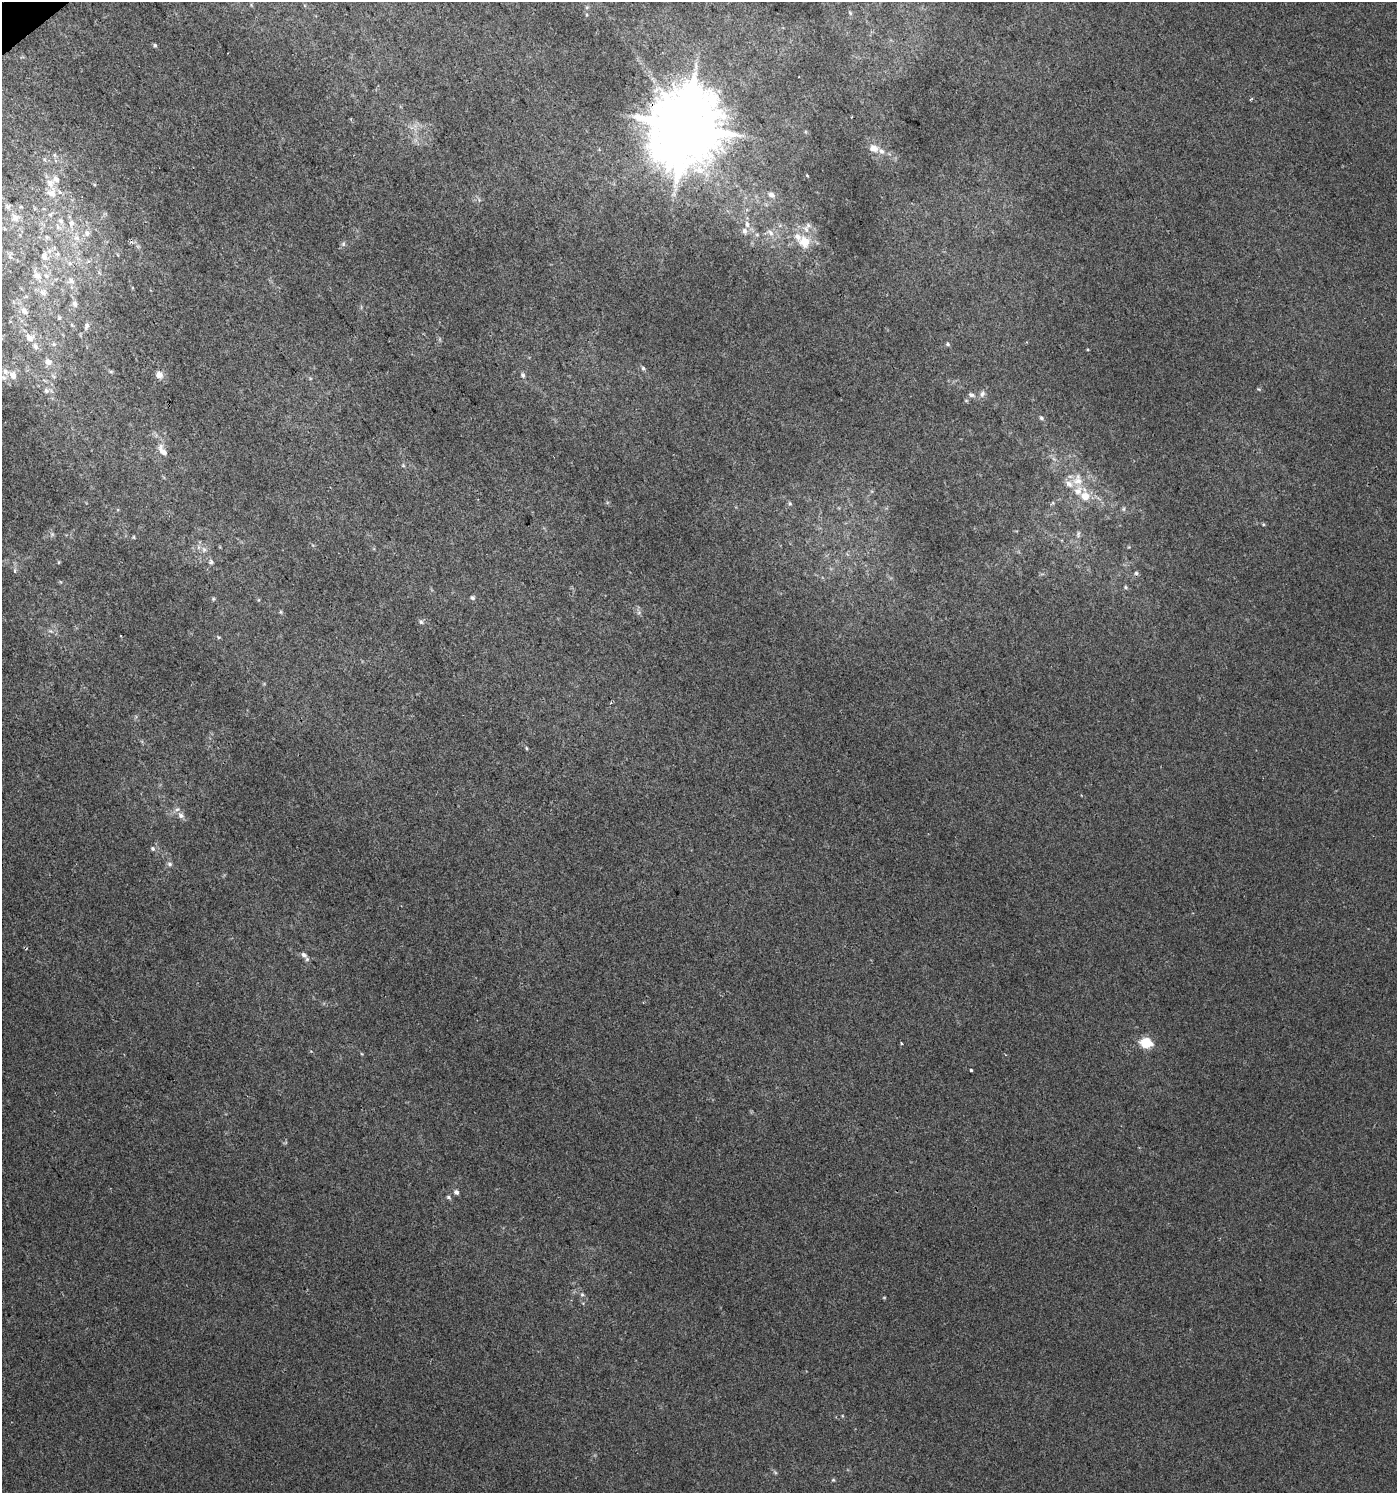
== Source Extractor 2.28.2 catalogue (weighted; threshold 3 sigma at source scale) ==
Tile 11 of 4 x 4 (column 3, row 3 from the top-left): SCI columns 2920-4314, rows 1495-2985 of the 5903 x 5967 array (HDU 1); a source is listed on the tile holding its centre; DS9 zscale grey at full resolution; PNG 1399 x 1495 px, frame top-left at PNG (2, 2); no overlay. Shown black and unused: <1% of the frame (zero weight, under 2 of 3 exposures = <1% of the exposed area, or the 3 px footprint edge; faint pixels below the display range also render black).
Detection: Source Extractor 2.28.2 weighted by HDU 2 'WHT'; one run over the whole footprint, this tile lists its part. Background 0.00676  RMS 0.0064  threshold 0.0287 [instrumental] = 3 sigma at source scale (4.5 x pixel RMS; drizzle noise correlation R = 1.50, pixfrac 1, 0.0396/0.0396 arcsec/px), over >= 5 px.
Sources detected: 93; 2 too faint to see at this stretch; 1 cosmic-ray / hot-pixel residue — not listed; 11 inside a brighter listed object's ellipse — not listed separately; the other 79 listed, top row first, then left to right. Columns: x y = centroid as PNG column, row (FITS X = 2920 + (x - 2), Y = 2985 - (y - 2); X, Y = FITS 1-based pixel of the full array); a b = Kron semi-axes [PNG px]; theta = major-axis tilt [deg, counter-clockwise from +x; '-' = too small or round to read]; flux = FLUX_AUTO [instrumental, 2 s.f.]
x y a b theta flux
850 13 6 4 -72 0.82
155 45 6 4 -71 1
1251 99 6 2 30 0.6
686 126 21 18 85 6600
873 148 11 9 -14 5.1
807 175 4 3 - 0.53
52 193 15 15 - 8.6
771 195 11 8 -32 3.9
8 206 8 7 - 2.2
50 215 7 5 52 1.5
15 218 13 11 10 6.1
61 221 9 7 -42 2.6
71 223 8 7 - 3.1
747 224 10 6 -81 3.4
808 225 8 7 - 2.5
770 232 13 8 -47 4.4
87 233 9 8 - 3
757 235 7 4 0 1.2
47 237 6 5 - 1.4
76 238 10 6 -26 3.1
805 242 15 13 -71 12
343 244 6 6 - 1.3
44 257 10 9 - 3.7
70 263 7 4 -89 1.3
37 276 12 9 -32 5.2
71 281 11 9 -50 3.9
43 292 10 10 - 4
75 304 10 7 -67 2.5
24 311 11 8 -51 4.3
59 318 7 5 -84 1.1
72 325 7 4 -45 1.1
87 326 11 5 72 2.2
30 338 13 11 -30 7
54 344 6 5 - 1.4
948 344 6 5 - 1
48 362 11 9 -24 4.8
643 368 7 5 -56 1.3
111 371 7 4 -8 0.98
13 375 13 9 -65 6.1
159 375 10 8 -48 3.9
523 375 7 6 - 1.6
4 377 7 7 - 2.3
46 391 8 7 - 2.6
982 394 11 6 63 2.5
971 395 10 6 -17 2.2
1041 418 6 5 - 1.4
162 450 20 9 -56 5.9
403 465 5 5 - 0.84
1078 481 15 12 -2 9
1085 496 11 10 - 8.4
790 503 6 5 - 1.1
1124 509 6 4 89 1
1263 524 5 3 - 0.63
52 534 6 6 - 1.4
1078 534 10 5 85 1.7
134 537 5 3 - 0.63
204 549 8 6 -89 2.3
59 562 6 4 89 0.69
211 562 6 5 - 1.4
15 571 5 5 - 1.4
1136 573 5 5 - 1.3
1125 587 5 5 - 0.86
472 598 6 5 - 1.4
213 599 5 4 - 0.78
281 612 6 4 -89 0.78
421 622 7 5 -73 1.4
50 631 8 4 -15 1.5
218 637 6 4 -25 0.87
526 748 4 4 - 0.73
181 815 10 8 -46 3.3
153 849 6 6 - 1.5
170 864 7 6 - 1.6
304 955 10 6 -47 2.7
1146 1043 6 5 - 53
971 1070 3 3 - 1.1
456 1192 6 6 - 1.9
448 1197 5 5 - 1.1
582 1295 6 5 - 1.1
833 1480 5 4 - 0.77
Overlapping masked pixels (flux is a lower limit): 1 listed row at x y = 686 126
Unlisted compact peaks at least as high as the median listed source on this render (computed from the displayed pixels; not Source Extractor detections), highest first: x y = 1258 389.